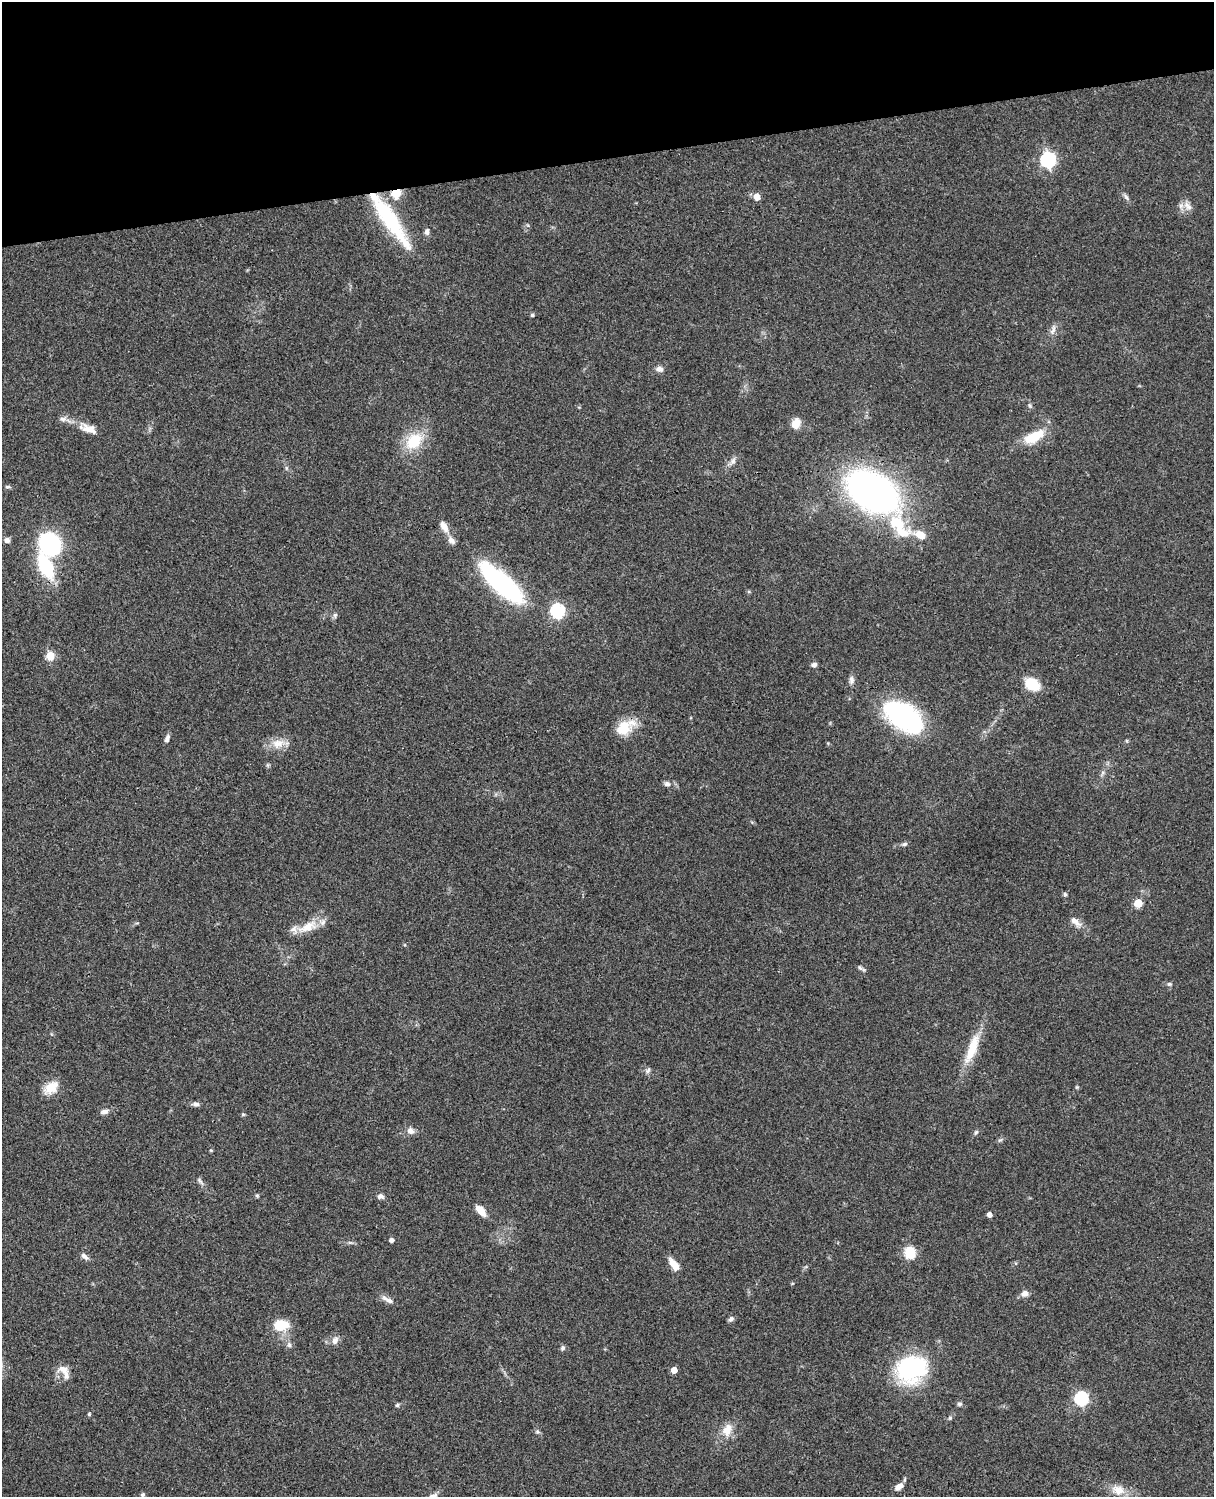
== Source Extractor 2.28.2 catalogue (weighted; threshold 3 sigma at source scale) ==
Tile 3 of 4 x 3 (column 3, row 1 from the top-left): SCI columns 2546-3757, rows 3269-4763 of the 5088 x 4927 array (HDU 1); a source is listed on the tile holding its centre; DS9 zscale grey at full resolution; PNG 1216 x 1499 px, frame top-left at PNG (2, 2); no overlay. Shown black and unused: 10% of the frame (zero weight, under 3 of 4 exposures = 6% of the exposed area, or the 3 px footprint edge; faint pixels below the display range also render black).
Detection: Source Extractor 2.28.2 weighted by HDU 2 'WHT'; one run over the whole footprint, this tile lists its part. Background 0.0763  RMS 0.0058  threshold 0.0261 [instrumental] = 3 sigma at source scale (4.5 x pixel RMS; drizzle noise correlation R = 1.50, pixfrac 1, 0.05/0.05 arcsec/px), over >= 5 px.
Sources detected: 92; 1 inside a brighter object's white glare — not listed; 6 inside a brighter listed object's ellipse — not listed separately; the other 85 listed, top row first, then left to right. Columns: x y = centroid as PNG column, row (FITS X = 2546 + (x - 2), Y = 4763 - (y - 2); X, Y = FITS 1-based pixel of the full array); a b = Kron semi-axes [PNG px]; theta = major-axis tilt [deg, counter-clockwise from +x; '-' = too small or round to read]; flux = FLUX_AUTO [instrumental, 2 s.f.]
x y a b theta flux
1048 159 7 6 - 120
396 193 5 5 - 33
757 197 8 7 - 4.3
1126 197 10 4 -58 1.5
1188 206 16 8 -45 3.8
388 218 60 18 -56 41
427 232 8 6 82 1.9
532 315 5 4 - 0.83
1053 330 15 5 68 2.6
659 369 8 6 -1 2.7
1030 405 7 4 -70 1
63 419 10 7 -1 2.3
796 424 12 9 68 6.3
89 429 26 11 -21 7.3
1034 437 28 12 27 15
414 441 28 19 46 18
733 461 9 6 75 2
8 487 8 4 0 0.92
872 491 41 26 -32 280
900 524 24 13 -85 14
444 527 14 7 -60 4.8
920 535 13 8 -26 7.6
7 540 7 6 - 1.9
451 540 12 8 -47 3.1
50 544 14 14 - 93
46 567 19 9 -64 45
502 583 59 19 -43 85
557 611 6 6 - 87
335 615 7 5 76 1.3
50 656 5 5 - 21
814 665 6 5 - 1.9
851 680 11 7 88 2.1
1032 684 12 9 -30 21
904 717 36 19 -33 99
624 726 21 15 -3 11
167 738 10 5 73 1.9
278 743 19 12 13 7.7
667 784 9 7 -6 2
905 844 7 5 18 1.3
1065 894 6 5 - 0.91
1138 903 5 5 - 19
1075 922 18 8 -42 4.2
308 927 30 13 25 11
861 968 11 4 -30 1.3
1169 984 6 5 - 1.1
972 1049 42 11 69 16
648 1070 8 5 49 1.4
51 1087 18 11 39 9.8
1077 1087 5 4 - 0.67
196 1104 10 6 -7 1.9
104 1111 10 6 12 2.2
243 1114 5 5 - 0.73
411 1131 10 9 - 2.9
976 1132 5 5 - 1
1000 1140 8 3 31 0.89
211 1150 5 3 - 0.5
200 1181 9 4 -46 1.4
257 1195 6 4 -1 0.76
380 1196 8 6 -19 2.1
481 1211 13 7 -47 6.5
990 1214 4 4 - 3
391 1240 4 4 - 2.3
910 1253 17 15 -83 8.8
85 1256 11 6 -41 2.2
674 1264 14 7 -54 6.9
1025 1293 7 7 - 3.3
388 1300 17 6 -27 3.1
731 1319 8 5 35 1.6
281 1325 16 11 0 15
335 1341 10 8 66 3.1
289 1345 7 6 - 1.5
563 1348 7 6 - 1.3
911 1368 32 27 21 66
63 1370 16 10 -22 5.1
674 1370 5 4 - 6.6
1081 1398 6 6 - 94
959 1404 7 5 27 1.2
397 1405 5 5 - 0.85
89 1414 5 5 - 0.71
950 1418 6 5 - 0.92
727 1430 18 12 68 7.5
537 1432 7 6 - 1.2
899 1486 12 6 28 3.9
1118 1490 20 13 -20 7.9
143 1495 6 5 - 1
Overlapping masked pixels (flux is a lower limit): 1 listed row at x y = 396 193